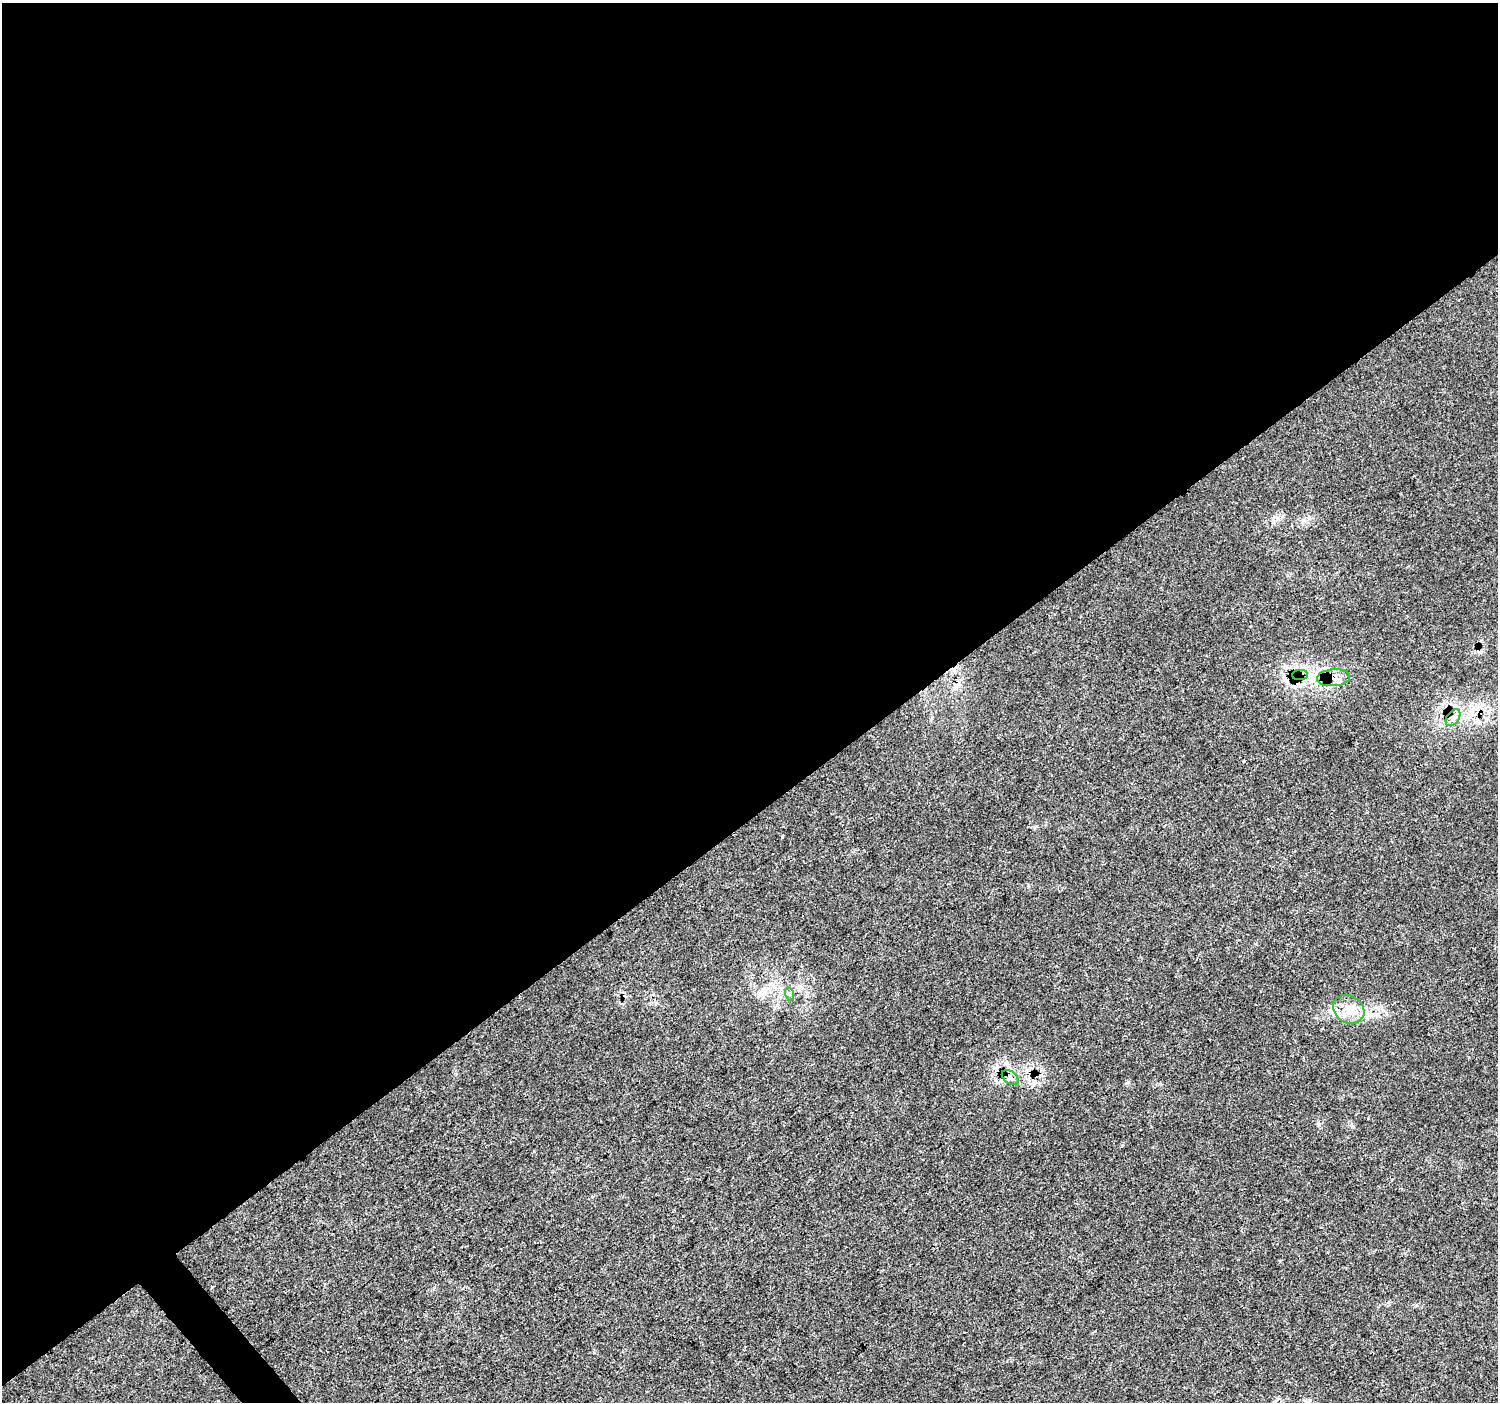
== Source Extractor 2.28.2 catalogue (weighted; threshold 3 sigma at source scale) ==
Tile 2 of 4 x 4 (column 2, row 1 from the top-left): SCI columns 1504-2999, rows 4404-5803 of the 5995 x 5943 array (HDU 1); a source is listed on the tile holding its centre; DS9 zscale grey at full resolution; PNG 1500 x 1404 px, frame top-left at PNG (2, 3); each listed source drawn as its Kron ellipse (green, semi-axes under 4 px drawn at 4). Shown black and unused: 59% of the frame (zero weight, under 3 of 4 exposures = <1% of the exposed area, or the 3 px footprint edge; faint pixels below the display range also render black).
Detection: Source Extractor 2.28.2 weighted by HDU 2 'WHT'; one run over the whole footprint, this tile lists its part. Background 0.0245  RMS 0.0021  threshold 0.0096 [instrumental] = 3 sigma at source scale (4.5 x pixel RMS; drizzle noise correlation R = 1.50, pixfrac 1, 0.0396/0.0396 arcsec/px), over >= 5 px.
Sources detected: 6; all 6 listed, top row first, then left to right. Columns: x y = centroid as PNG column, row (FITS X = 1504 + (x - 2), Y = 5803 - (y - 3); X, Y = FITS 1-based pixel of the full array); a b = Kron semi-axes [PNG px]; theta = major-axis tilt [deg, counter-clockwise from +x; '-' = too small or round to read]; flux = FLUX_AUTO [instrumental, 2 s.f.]
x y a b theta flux
1300 675 8 5 2 0.5
1333 678 16 8 4 1.8
1453 718 9 6 54 0.95
790 994 7 4 -72 0.44
1349 1009 16 13 -31 3.6
1010 1077 9 6 -38 0.9
Overlapping masked pixels (flux is a lower limit): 2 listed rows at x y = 1300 675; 1333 678